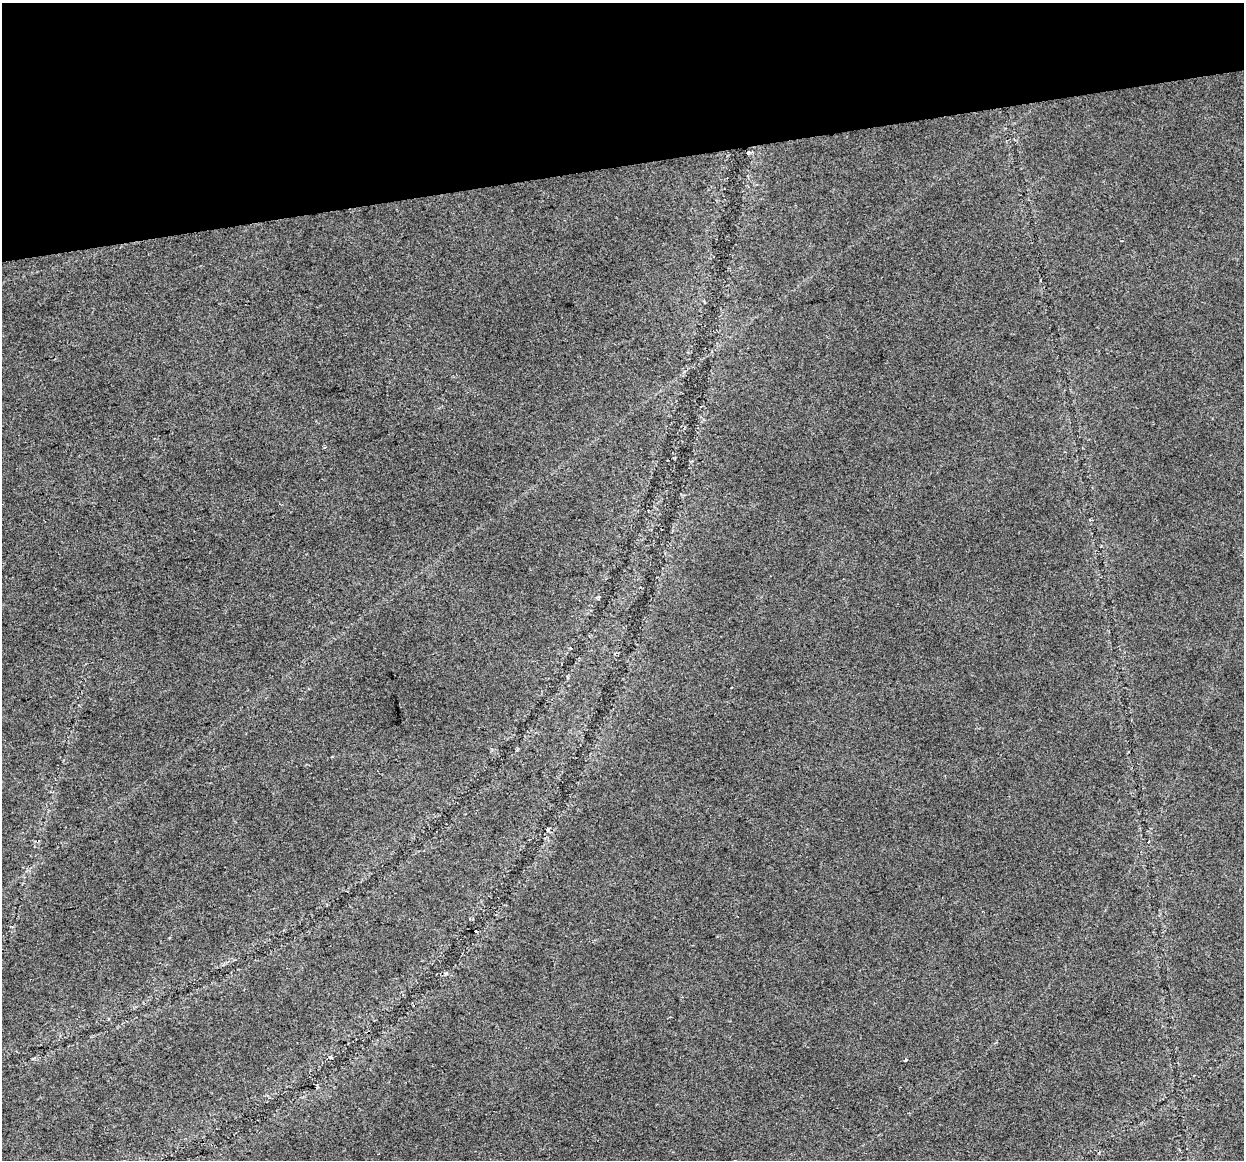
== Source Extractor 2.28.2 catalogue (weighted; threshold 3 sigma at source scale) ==
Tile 3 of 4 x 4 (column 3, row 1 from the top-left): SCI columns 2483-3724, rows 3557-4714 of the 4965 x 4747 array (HDU 1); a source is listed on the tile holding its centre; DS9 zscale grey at full resolution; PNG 1246 x 1162 px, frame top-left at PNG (2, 3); no overlay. Shown black and unused: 14% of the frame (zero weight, under 2 of 3 exposures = <1% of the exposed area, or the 3 px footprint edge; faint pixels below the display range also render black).
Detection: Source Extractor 2.28.2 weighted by HDU 2 'WHT'; one run over the whole footprint, this tile lists its part. Background 0.0253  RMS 0.0084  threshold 0.0378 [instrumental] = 3 sigma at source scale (4.5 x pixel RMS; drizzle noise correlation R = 1.50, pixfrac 1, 0.0396/0.0396 arcsec/px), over >= 5 px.
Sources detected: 7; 2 cosmic-ray / hot-pixel residue — not listed; the other 5 listed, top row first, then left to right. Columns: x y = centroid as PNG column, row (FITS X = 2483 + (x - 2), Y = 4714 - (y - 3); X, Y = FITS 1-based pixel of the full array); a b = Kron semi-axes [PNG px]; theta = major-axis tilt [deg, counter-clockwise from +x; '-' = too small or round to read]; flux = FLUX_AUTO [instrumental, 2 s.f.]
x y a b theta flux
748 153 4 3 - 1.1
324 447 4 3 - 1.2
547 829 5 4 - 1.4
330 1057 5 4 - 1
906 1060 3 3 - 2.4